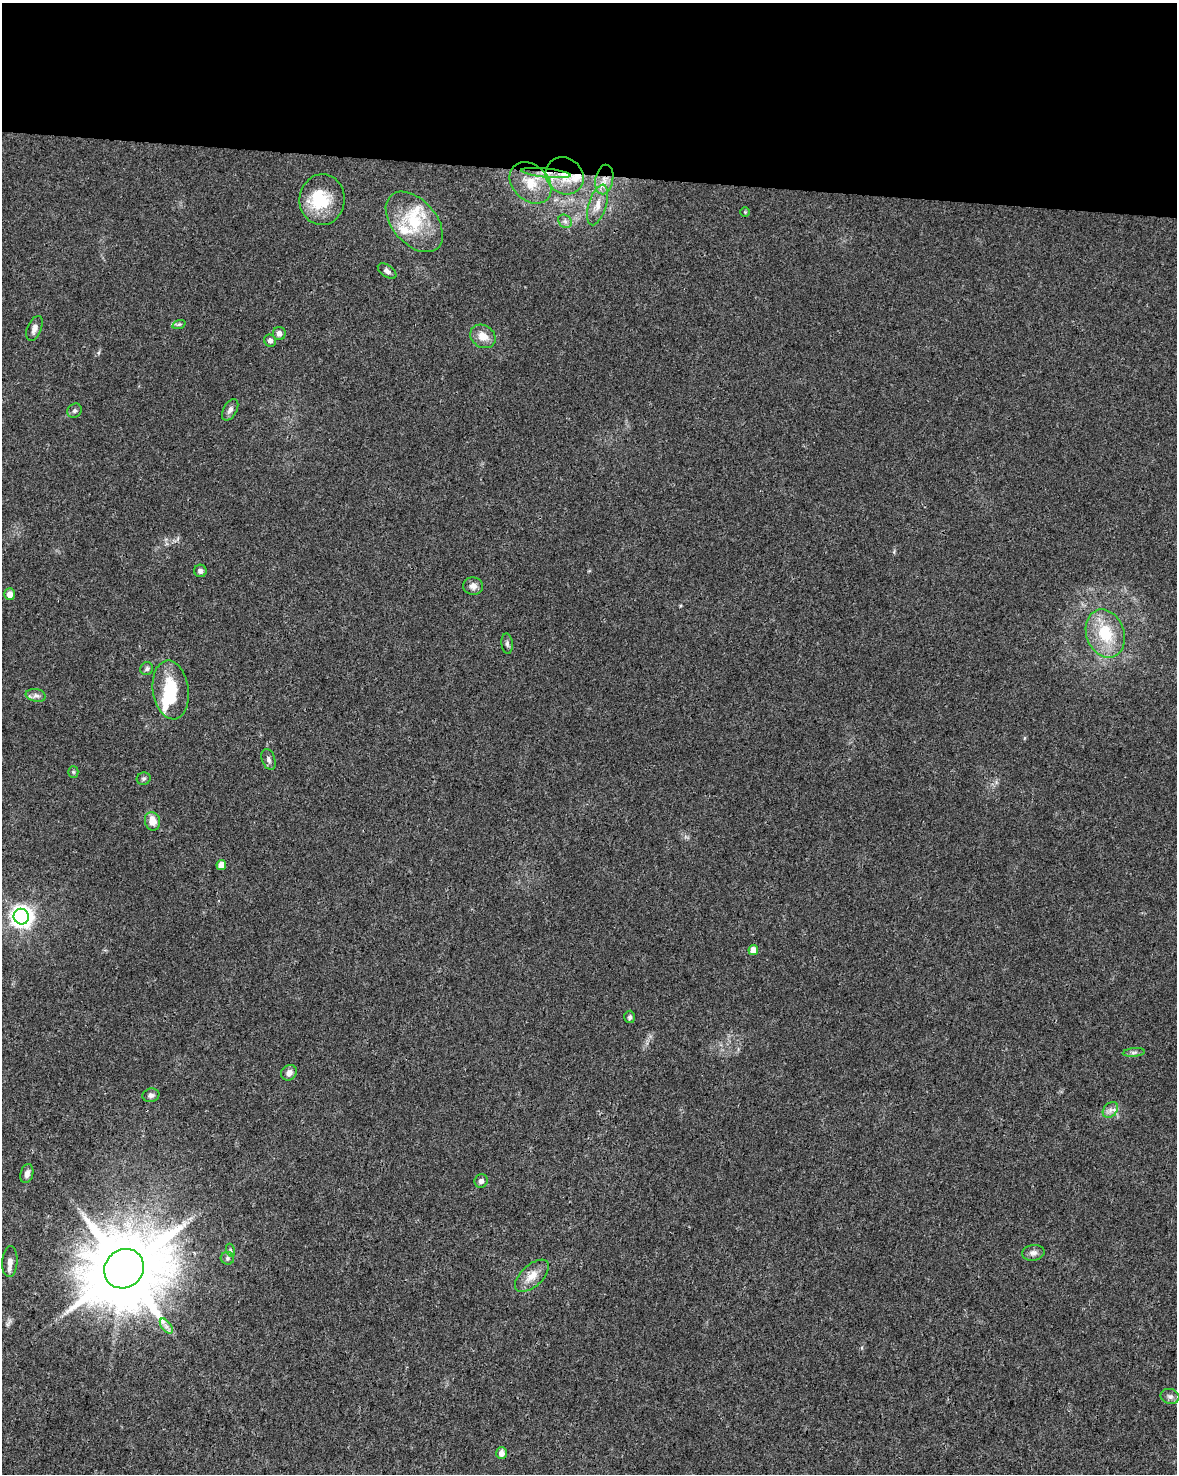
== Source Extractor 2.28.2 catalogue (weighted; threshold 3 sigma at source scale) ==
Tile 3 of 4 x 3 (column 3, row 1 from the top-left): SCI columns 2350-3524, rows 3173-4644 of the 4709 x 4928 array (HDU 1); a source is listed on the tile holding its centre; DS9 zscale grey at full resolution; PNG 1179 x 1476 px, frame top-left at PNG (2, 3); each listed source drawn as its Kron ellipse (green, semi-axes under 4 px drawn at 4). Shown black and unused: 12% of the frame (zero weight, under 3 of 4 exposures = <1% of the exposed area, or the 3 px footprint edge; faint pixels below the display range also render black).
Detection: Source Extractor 2.28.2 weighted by HDU 2 'WHT'; one run over the whole footprint, this tile lists its part. Background 0.0237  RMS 0.0033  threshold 0.0149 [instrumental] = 3 sigma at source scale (4.5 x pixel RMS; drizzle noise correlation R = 1.50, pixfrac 1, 0.0396/0.0396 arcsec/px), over >= 5 px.
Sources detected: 52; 2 inside a brighter object's white glare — neither listed nor drawn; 2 inside a brighter listed object's ellipse — not listed separately; the other 48 listed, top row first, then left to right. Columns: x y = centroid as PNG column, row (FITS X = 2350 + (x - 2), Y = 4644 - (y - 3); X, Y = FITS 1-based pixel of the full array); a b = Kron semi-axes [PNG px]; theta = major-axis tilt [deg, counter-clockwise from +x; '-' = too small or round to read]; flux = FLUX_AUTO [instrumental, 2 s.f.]
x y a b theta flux
546 173 25 4 -6 3.1
565 176 20 17 -39 10
604 180 15 9 78 3.7
531 183 23 18 -44 8.4
322 200 25 22 85 12
597 205 21 9 73 4
745 212 4 4 - 0.35
565 221 7 6 - 1
414 222 35 22 -49 18
387 271 10 6 -35 1.2
179 324 7 4 18 0.51
34 328 13 7 67 1.8
279 333 7 6 - 1.5
483 336 13 11 -34 3.8
270 341 6 6 - 1.2
230 410 12 6 61 1.3
74 411 7 6 - 0.84
200 571 6 6 - 1
473 586 10 9 - 1.8
10 594 6 5 - 2.1
1105 633 25 19 -70 14
507 644 10 5 -85 0.91
147 669 7 6 - 0.8
171 690 29 18 -82 13
36 695 10 6 -10 1.2
269 759 11 6 -71 1.1
73 772 5 5 - 0.45
144 779 7 6 - 0.67
152 821 9 7 -77 3.7
221 865 5 4 - 3.6
21 917 8 7 - 220
753 950 5 4 - 3.4
630 1017 6 5 - 0.76
1134 1052 11 4 5 0.82
289 1073 8 7 - 1.7
151 1095 8 6 11 1.1
1110 1110 9 6 48 1.4
27 1174 10 6 74 1.6
481 1181 7 6 - 1.1
230 1250 6 4 -72 0.51
1033 1253 11 8 8 1.5
227 1258 7 6 - 0.76
10 1262 15 7 86 2.1
124 1269 21 19 43 4200
532 1276 21 11 42 4
166 1326 9 4 -53 1.3
1170 1396 9 7 -14 1.2
501 1453 6 5 - 1.8
Overlapping masked pixels (flux is a lower limit): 3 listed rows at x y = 546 173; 565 176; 604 180